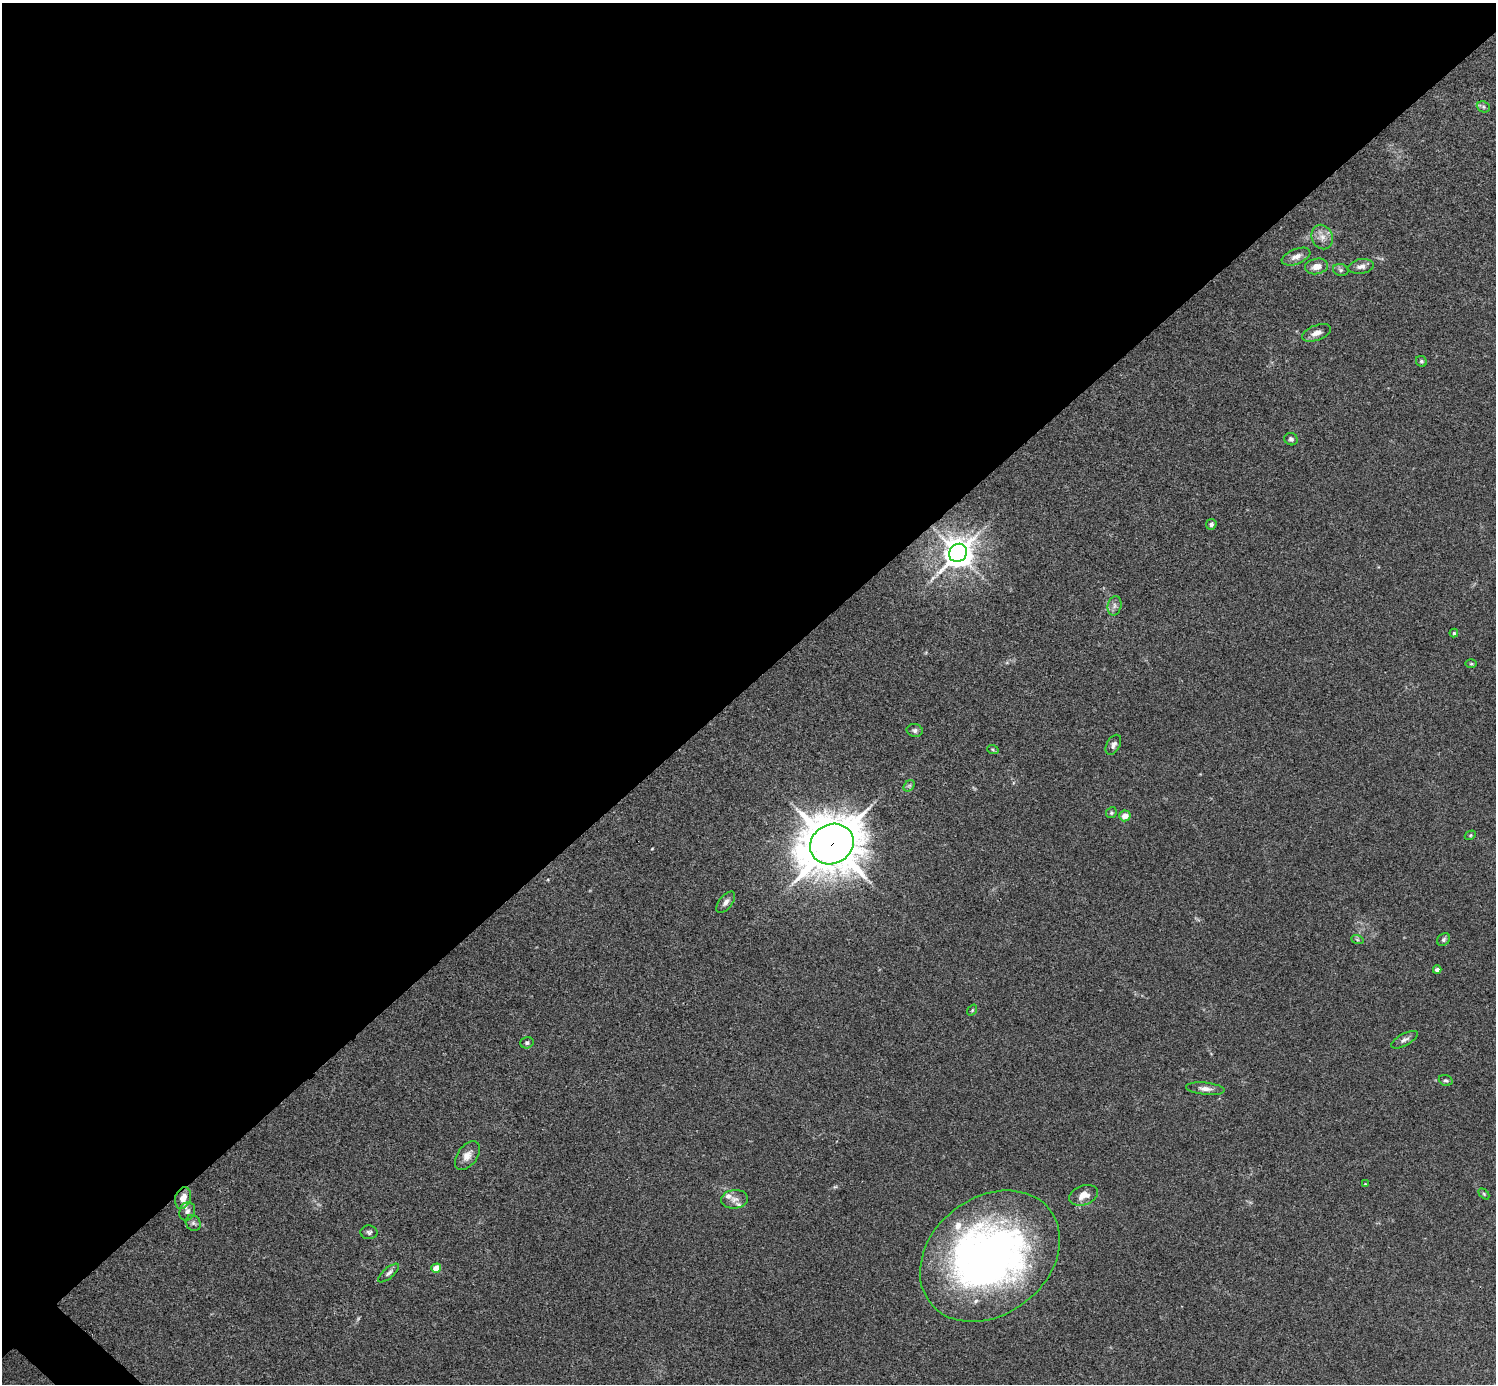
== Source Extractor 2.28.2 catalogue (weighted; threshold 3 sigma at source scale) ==
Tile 2 of 4 x 4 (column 2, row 1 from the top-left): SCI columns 1497-2990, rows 4304-5685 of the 5985 x 5985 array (HDU 1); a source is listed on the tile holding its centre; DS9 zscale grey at full resolution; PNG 1498 x 1386 px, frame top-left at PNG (2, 3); each listed source drawn as its Kron ellipse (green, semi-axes under 4 px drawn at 4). Shown black and unused: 50% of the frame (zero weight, under 3 of 4 exposures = <1% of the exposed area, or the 3 px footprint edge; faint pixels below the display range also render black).
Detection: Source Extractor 2.28.2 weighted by HDU 2 'WHT'; one run over the whole footprint, this tile lists its part. Background 0.0348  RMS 0.0047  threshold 0.0211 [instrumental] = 3 sigma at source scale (4.5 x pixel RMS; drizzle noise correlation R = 1.50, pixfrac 1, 0.05/0.05 arcsec/px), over >= 5 px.
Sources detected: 48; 1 inside a brighter object's white glare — neither listed nor drawn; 4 inside a brighter listed object's ellipse — not listed separately; the other 43 listed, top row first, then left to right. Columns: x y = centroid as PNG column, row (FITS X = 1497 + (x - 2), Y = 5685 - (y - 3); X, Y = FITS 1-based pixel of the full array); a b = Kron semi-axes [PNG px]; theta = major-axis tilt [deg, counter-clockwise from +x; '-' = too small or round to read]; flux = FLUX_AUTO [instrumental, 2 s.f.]
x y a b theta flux
1483 107 7 5 -22 0.93
1322 237 12 10 -67 3.8
1296 257 15 7 21 3
1317 266 11 7 10 4.2
1361 266 13 7 10 2.5
1341 270 8 6 -16 1.1
1317 333 15 7 21 3.2
1421 361 6 5 - 0.9
1291 439 7 6 - 1.1
1211 524 5 5 - 1.3
958 553 9 8 - 750
1114 606 10 7 78 1.9
1454 633 4 4 - 0.54
1471 664 6 4 0 0.49
915 730 8 6 -11 1.3
1113 745 11 6 61 1.8
993 750 6 4 -20 0.6
909 786 6 5 - 0.87
1111 813 6 5 - 0.74
1125 816 6 5 - 4.2
1470 835 6 4 31 0.56
832 844 22 19 29 1900
726 902 12 6 52 2.1
1357 939 6 4 -20 0.69
1443 940 7 5 47 0.99
1437 970 4 4 - 2
972 1010 6 3 54 0.47
1405 1040 15 6 29 1.9
527 1043 6 5 - 1.1
1446 1080 7 5 -19 0.86
1205 1089 19 6 -6 2.9
467 1155 16 10 54 3.9
1365 1184 3 3 - 0.32
1484 1194 6 4 -46 0.56
1083 1195 15 9 20 4.5
183 1198 11 7 74 4
734 1199 13 9 6 3.1
187 1211 9 7 67 1.7
193 1223 8 7 - 1.2
369 1232 8 7 - 1.2
990 1256 76 58 38 250
436 1268 5 4 - 7.6
389 1273 13 5 40 1.6
Overlapping masked pixels (flux is a lower limit): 1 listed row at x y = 832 844